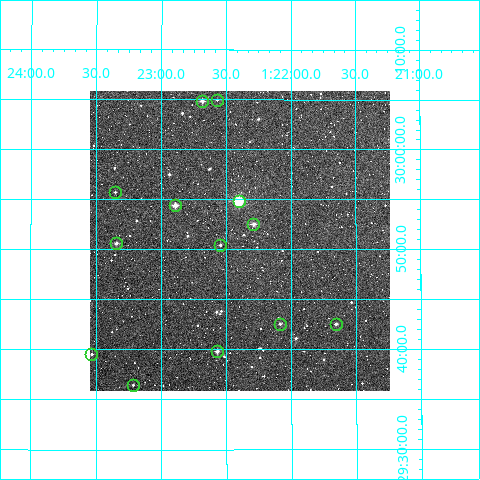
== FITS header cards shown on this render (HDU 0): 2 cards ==
NAXIS1  =                  300
NAXIS2  =                  300

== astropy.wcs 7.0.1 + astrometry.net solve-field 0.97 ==
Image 300 x 300 px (HDU 0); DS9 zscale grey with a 90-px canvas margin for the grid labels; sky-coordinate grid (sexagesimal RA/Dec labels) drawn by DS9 from the SOLVED WCS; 13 Tycho-2 reference stars matched to detected sources circled (green)
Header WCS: RA---TAN/DEC--TAN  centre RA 01:22:24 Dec +29:51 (20.60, +29.85 deg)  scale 6 arcsec/px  FOV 30.0' x 30.0'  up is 0 deg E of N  parity normal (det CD < 0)
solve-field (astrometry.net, Tycho-2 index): VERIFIED the header's WCS against the Tycho-2 star catalogue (verified at 2 index scales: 10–13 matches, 0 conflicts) and refined it, rather than solving blind
Solved WCS: RA---TAN-SIP/DEC--TAN-SIP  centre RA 01:22:24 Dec +29:51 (20.60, +29.85 deg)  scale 6.01 arcsec/px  FOV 30.1' x 30.0'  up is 0 deg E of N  parity normal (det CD < 0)
The solver's refit moves the header's centre by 2 arcsec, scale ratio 1.002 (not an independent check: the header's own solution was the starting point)
Tycho-2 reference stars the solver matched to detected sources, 13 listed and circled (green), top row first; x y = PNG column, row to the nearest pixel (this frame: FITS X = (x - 90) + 1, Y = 300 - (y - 91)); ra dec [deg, ICRS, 3 dp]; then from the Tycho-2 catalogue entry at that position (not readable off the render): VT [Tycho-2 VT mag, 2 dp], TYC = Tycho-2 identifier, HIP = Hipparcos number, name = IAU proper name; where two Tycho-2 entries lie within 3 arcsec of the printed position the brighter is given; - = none
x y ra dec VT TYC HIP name
217 100 20.642 +30.083 12.02 2292-392-1 - -
202 101 20.671 +30.081 10.98 2292-410-1 - -
115 192 20.838 +29.928 12.18 1754-1397-1 - -
239 201 20.601 +29.913 9.01 1754-1368-1 6417 -
175 205 20.723 +29.906 10.26 1754-1348-1 - -
253 224 20.572 +29.876 10.42 1754-1444-1 - -
116 243 20.836 +29.843 11.31 1754-1651-1 - -
220 245 20.636 +29.840 12.05 1754-1656-1 - -
280 324 20.522 +29.709 12.02 1754-1519-1 - -
336 324 20.414 +29.709 11.44 1754-1517-1 - -
217 351 20.643 +29.663 11.01 1754-1697-1 - -
91 354 20.883 +29.659 11.95 1754-1674-1 - -
133 385 20.803 +29.608 11.65 1754-1443-1 - -